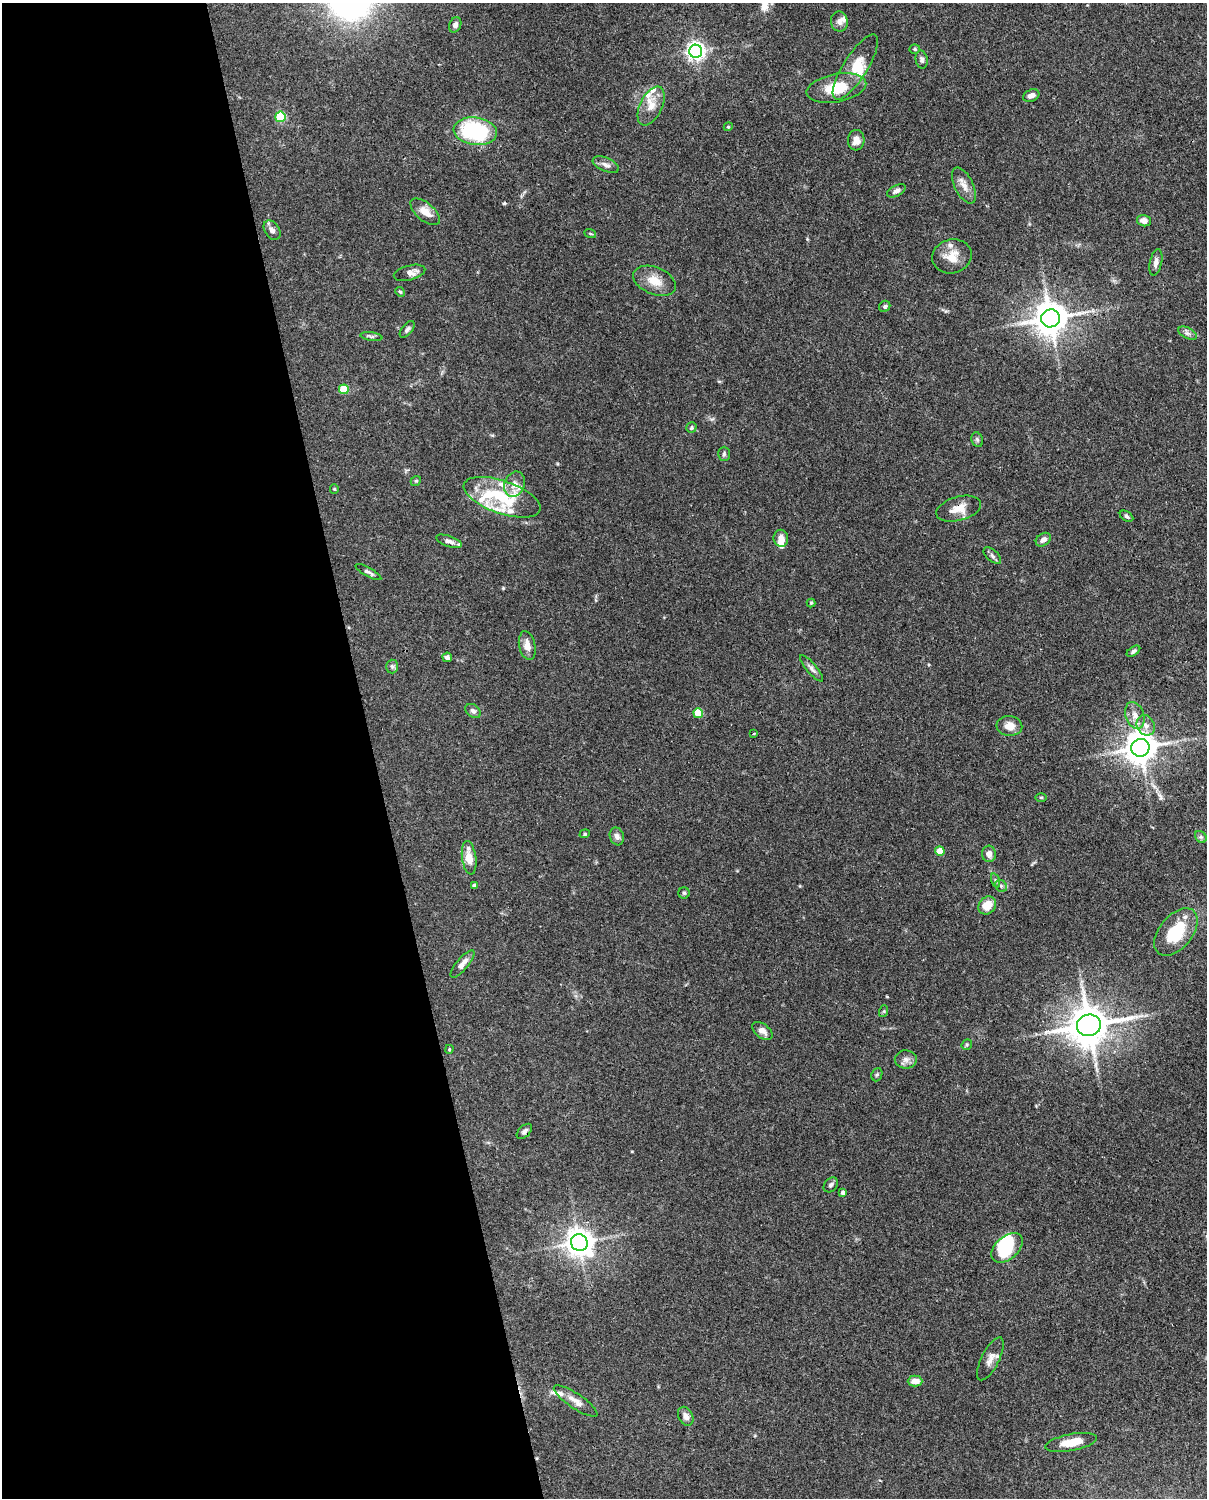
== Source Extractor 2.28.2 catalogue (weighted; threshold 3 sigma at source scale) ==
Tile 5 of 4 x 3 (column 1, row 2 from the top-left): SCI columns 90-1294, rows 1761-3256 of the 5002 x 4907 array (HDU 1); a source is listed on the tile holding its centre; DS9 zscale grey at full resolution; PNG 1209 x 1500 px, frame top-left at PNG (2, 3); each listed source drawn as its Kron ellipse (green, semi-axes under 4 px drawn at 4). Shown black and unused: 31% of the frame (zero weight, under 3 of 4 exposures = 7% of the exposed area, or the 3 px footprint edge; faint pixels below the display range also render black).
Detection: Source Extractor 2.28.2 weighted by HDU 2 'WHT'; one run over the whole footprint, this tile lists its part. Background 0.114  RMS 0.0042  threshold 0.0189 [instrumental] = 3 sigma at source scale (4.5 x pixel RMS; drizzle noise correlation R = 1.50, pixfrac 1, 0.05/0.05 arcsec/px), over >= 5 px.
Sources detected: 106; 2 inside a brighter object's white glare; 1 cosmic-ray / hot-pixel residue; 1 long thin detection or spike segment (spike, bleed or trail) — neither listed nor drawn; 13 inside a brighter listed object's ellipse — not listed separately; the other 89 listed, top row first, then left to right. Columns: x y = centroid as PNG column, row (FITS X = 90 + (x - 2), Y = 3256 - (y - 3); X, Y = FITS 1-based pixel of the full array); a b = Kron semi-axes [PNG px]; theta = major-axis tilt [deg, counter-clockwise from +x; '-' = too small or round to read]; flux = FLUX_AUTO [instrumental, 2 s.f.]
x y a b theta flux
839 22 10 8 -80 1.9
455 25 8 6 67 1.6
915 49 5 4 - 0.63
696 51 6 6 - 190
922 59 9 6 -78 1.2
855 67 38 12 58 9.1
836 88 30 14 11 14
1031 96 8 6 23 2
651 106 21 11 65 5
280 117 5 5 - 27
728 127 4 3 - 0.42
475 131 22 13 -8 42
856 140 10 8 85 2.9
606 165 14 6 -23 2
964 186 19 9 -64 3.6
896 191 10 5 26 1.5
425 212 18 9 -40 4.5
1144 221 7 5 -16 2.6
272 230 10 7 -57 1.9
590 233 6 4 -20 0.49
952 256 20 17 15 6.6
1156 262 13 6 78 2
409 273 16 7 15 2.4
654 281 22 13 -22 6.5
400 292 5 4 - 0.55
885 306 6 5 - 0.79
1050 318 9 9 - 870
407 329 10 5 50 1.1
1187 333 10 5 -26 1.3
371 336 11 4 -9 0.87
344 389 5 5 - 16
691 428 5 5 - 0.71
977 440 7 5 -70 0.85
724 454 7 5 88 0.84
416 481 5 4 - 0.6
515 484 13 10 69 3.4
334 489 4 4 - 0.43
502 497 40 16 -19 22
959 509 23 12 16 5.6
1126 516 7 5 -32 0.79
781 538 8 7 - 2.7
1043 540 8 6 38 1.9
449 541 13 5 -19 2
992 556 11 5 -42 1.2
368 572 14 4 -29 1.2
811 603 4 4 - 0.51
527 646 14 8 -78 3.7
1133 651 7 4 34 1
447 657 5 4 - 1.6
392 667 7 6 - 0.85
812 668 16 5 -50 1.6
473 711 8 6 -38 1.2
698 713 5 5 - 15
1135 715 14 9 -71 3.5
1146 725 10 8 -59 2.9
1009 726 13 10 -5 4
754 734 3 2 - 0.53
1140 748 9 9 - 760
1041 798 6 4 0 0.45
585 834 5 4 - 0.51
617 836 9 7 -70 1.7
1201 837 7 5 -44 0.91
940 851 5 5 - 8.4
989 854 8 7 - 2.2
469 858 17 7 -82 5.5
995 881 7 3 -71 0.68
474 885 4 4 - 0.95
1001 886 6 5 - 0.86
684 893 5 5 - 0.61
987 905 10 8 47 6.6
1176 932 28 16 50 18
462 964 17 6 50 2.6
884 1011 6 4 72 0.49
1089 1025 12 10 15 1300
762 1031 12 7 -39 2.4
967 1045 5 5 - 0.56
449 1049 4 3 - 0.46
906 1059 11 9 -1 2.2
877 1075 7 5 68 0.73
524 1131 9 5 45 1.5
831 1185 8 6 49 1.2
843 1193 4 4 - 1.3
579 1243 9 8 - 500
1007 1248 18 11 42 20
990 1359 24 9 63 3.2
915 1381 7 5 0 3.8
576 1401 25 7 -34 3.7
686 1416 10 7 -63 2
1071 1442 26 8 11 7.6
Overlapping masked pixels (flux is a lower limit): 2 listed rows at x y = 959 509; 524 1131